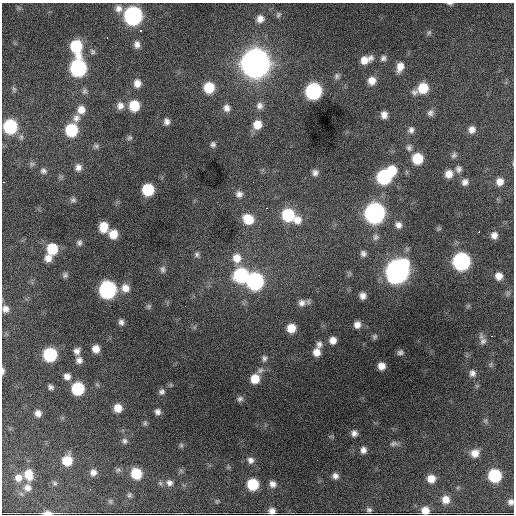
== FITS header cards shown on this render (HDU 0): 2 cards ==
NAXIS1  =                  512 / Axis length
NAXIS2  =                  512 / Axis length

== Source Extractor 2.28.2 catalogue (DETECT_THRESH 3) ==
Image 512 x 512 px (HDU 0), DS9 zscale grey, 1 PNG px = 1 image px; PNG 516 x 516 px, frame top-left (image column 1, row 512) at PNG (2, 3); no overlay
Background 2780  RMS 52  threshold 157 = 3 sigma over >= 5 px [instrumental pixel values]
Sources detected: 155; all 155 listed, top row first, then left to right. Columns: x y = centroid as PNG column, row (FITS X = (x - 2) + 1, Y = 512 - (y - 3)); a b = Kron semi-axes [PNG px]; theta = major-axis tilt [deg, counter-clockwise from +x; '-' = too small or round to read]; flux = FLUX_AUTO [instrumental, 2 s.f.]
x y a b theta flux
450 4 8 3 -4 5.9e+03
118 8 10 9 - 2.2e+04
278 15 7 5 59 6.7e+03
133 16 10 10 - 9.4e+05
260 19 8 8 - 2.3e+04
140 30 3 2 - 4.9e+03
429 33 7 5 68 7.2e+03
107 37 3 2 - 4.7e+03
137 44 10 7 -86 1.9e+04
76 46 12 9 -79 1.9e+05
92 52 8 7 - 9.8e+03
383 58 8 8 - 1.3e+04
366 60 15 9 22 4.2e+04
255 63 13 13 - 5.3e+06
400 67 13 8 72 3.5e+04
78 68 11 9 87 6.1e+05
337 76 9 7 90 1.0e+04
372 81 10 9 - 3.2e+04
137 83 9 8 - 2.8e+04
209 88 9 9 - 9.9e+04
422 88 14 9 28 9.7e+04
14 89 7 5 79 6.8e+03
84 91 9 7 88 1.1e+04
313 91 10 9 - 5.7e+05
120 106 11 9 78 2.3e+04
134 106 9 9 - 9.8e+04
259 106 10 9 - 1.8e+04
226 108 10 9 - 2.0e+04
81 110 10 10 - 3.2e+04
430 113 9 8 - 1.4e+04
384 115 8 7 - 2.1e+04
76 118 12 10 43 2.3e+04
166 121 7 6 - 1.5e+04
257 125 10 9 - 4.7e+04
10 126 9 9 - 3.1e+05
71 130 9 9 - 1.9e+05
411 130 9 8 - 1.5e+04
472 130 8 7 - 2.2e+04
21 137 7 6 - 8.7e+03
129 138 7 6 - 7.5e+03
213 144 7 6 - 9.1e+03
96 146 7 6 - 8.2e+03
409 148 9 8 - 1.3e+04
454 155 9 6 50 9.7e+03
417 158 9 9 - 1.1e+05
32 164 7 6 - 8.2e+03
78 167 9 8 - 1.9e+04
458 169 10 8 -72 1.5e+04
392 170 10 9 - 6.9e+04
43 171 8 7 - 1.1e+04
315 172 8 7 - 1.5e+04
449 174 9 9 - 3.2e+04
384 177 10 9 - 3.5e+05
3 182 3 2 - 4.2e+03
253 182 2 2 - 1.7e+03
465 182 8 8 - 1.7e+04
500 182 9 8 - 2.8e+04
148 190 8 8 - 1.5e+05
239 194 9 8 - 1.6e+04
73 200 8 6 0 9.2e+03
267 208 3 2 - 3.6e+03
374 213 10 10 - 1.5e+06
288 215 10 10 - 2.0e+05
248 219 12 10 -34 7.5e+04
297 220 12 11 - 3.5e+04
398 225 9 8 - 1.8e+04
104 227 9 8 - 5.7e+04
439 229 7 5 31 5.5e+03
479 231 2 2 - 2.6e+03
113 234 9 8 - 4.7e+04
494 235 8 7 - 2.0e+04
375 237 9 8 - 1.2e+04
79 243 7 7 - 9.8e+03
52 249 9 9 - 1.1e+05
197 254 8 7 - 9.6e+03
363 254 8 7 - 1.3e+04
48 258 8 7 - 2.5e+04
237 258 12 11 - 4.5e+04
461 261 10 10 - 7.9e+05
163 269 10 7 84 1.2e+04
397 271 12 10 57 2.6e+06
65 275 7 7 - 8.5e+03
241 275 10 10 - 3.5e+05
499 276 9 8 - 2.9e+04
255 281 10 10 - 6.6e+05
125 288 10 10 - 3.3e+04
107 290 10 9 - 7.7e+05
508 293 9 5 67 8.8e+03
363 296 6 6 - 1.9e+04
302 303 10 9 - 1.9e+04
149 306 8 5 84 6.8e+03
5 309 8 8 - 1.9e+04
121 322 7 6 - 1.2e+04
357 325 8 8 - 2.1e+04
291 328 8 8 - 5.1e+04
375 336 7 6 - 7.4e+03
491 336 2 2 - 2.6e+03
333 340 8 7 - 2.6e+04
483 341 10 9 - 1.6e+04
319 345 10 8 83 1.6e+04
96 349 8 7 - 3.0e+04
77 351 8 7 - 1.8e+04
317 352 9 9 - 3.2e+04
400 352 6 6 - 8.7e+03
50 355 9 9 - 2.9e+05
264 358 10 7 -85 1.3e+04
79 360 9 8 - 1.7e+04
491 364 7 4 71 5.6e+03
381 366 6 6 - 2.8e+04
260 370 11 7 20 1.6e+04
3 371 8 3 88 9.2e+03
472 373 8 7 - 1.5e+04
67 376 9 8 - 2.1e+04
255 379 9 9 - 5.7e+04
51 387 5 5 - 9.6e+03
78 388 9 8 - 2.0e+05
162 392 8 7 - 1.1e+04
240 399 8 7 - 1.1e+04
118 408 8 7 - 4.0e+04
158 412 7 6 - 1.4e+04
38 413 7 7 - 2.0e+04
485 421 7 6 - 7.2e+03
145 423 6 6 - 6.6e+03
354 433 7 6 - 1.6e+04
124 441 8 7 - 1.0e+04
394 444 11 6 6 1.2e+04
181 445 6 6 - 6.5e+03
363 450 9 7 -89 1.6e+04
475 453 10 9 - 3.4e+04
67 460 9 9 - 7.8e+04
250 460 9 8 - 1.6e+04
317 460 3 2 - 2.5e+03
118 470 7 6 - 8.3e+03
93 472 8 8 - 1.9e+04
28 474 12 9 -76 5.4e+04
136 474 9 8 - 1.0e+05
335 476 7 7 - 1.6e+04
495 476 9 8 - 2.2e+05
18 478 9 9 - 2.6e+04
431 479 8 8 - 3.8e+04
55 483 6 5 - 6.5e+03
169 483 10 9 - 1.9e+04
253 484 8 8 - 1.4e+05
273 484 8 7 - 1.8e+04
27 488 10 9 - 2.3e+04
90 489 3 2 - 3.0e+03
129 495 8 7 - 8.2e+03
446 499 9 9 - 3.4e+04
110 501 7 6 - 6.4e+03
217 501 6 4 18 4.3e+03
511 502 7 6 - 1.3e+04
369 510 7 7 - 9.1e+03
272 511 7 7 - 1.9e+04
425 511 8 8 - 3.5e+04
47 513 10 4 0 2.4e+04
At the frame edge (FLAGS 8, measured only in part): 7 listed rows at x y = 450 4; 3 182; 3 371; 511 502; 272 511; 425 511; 47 513